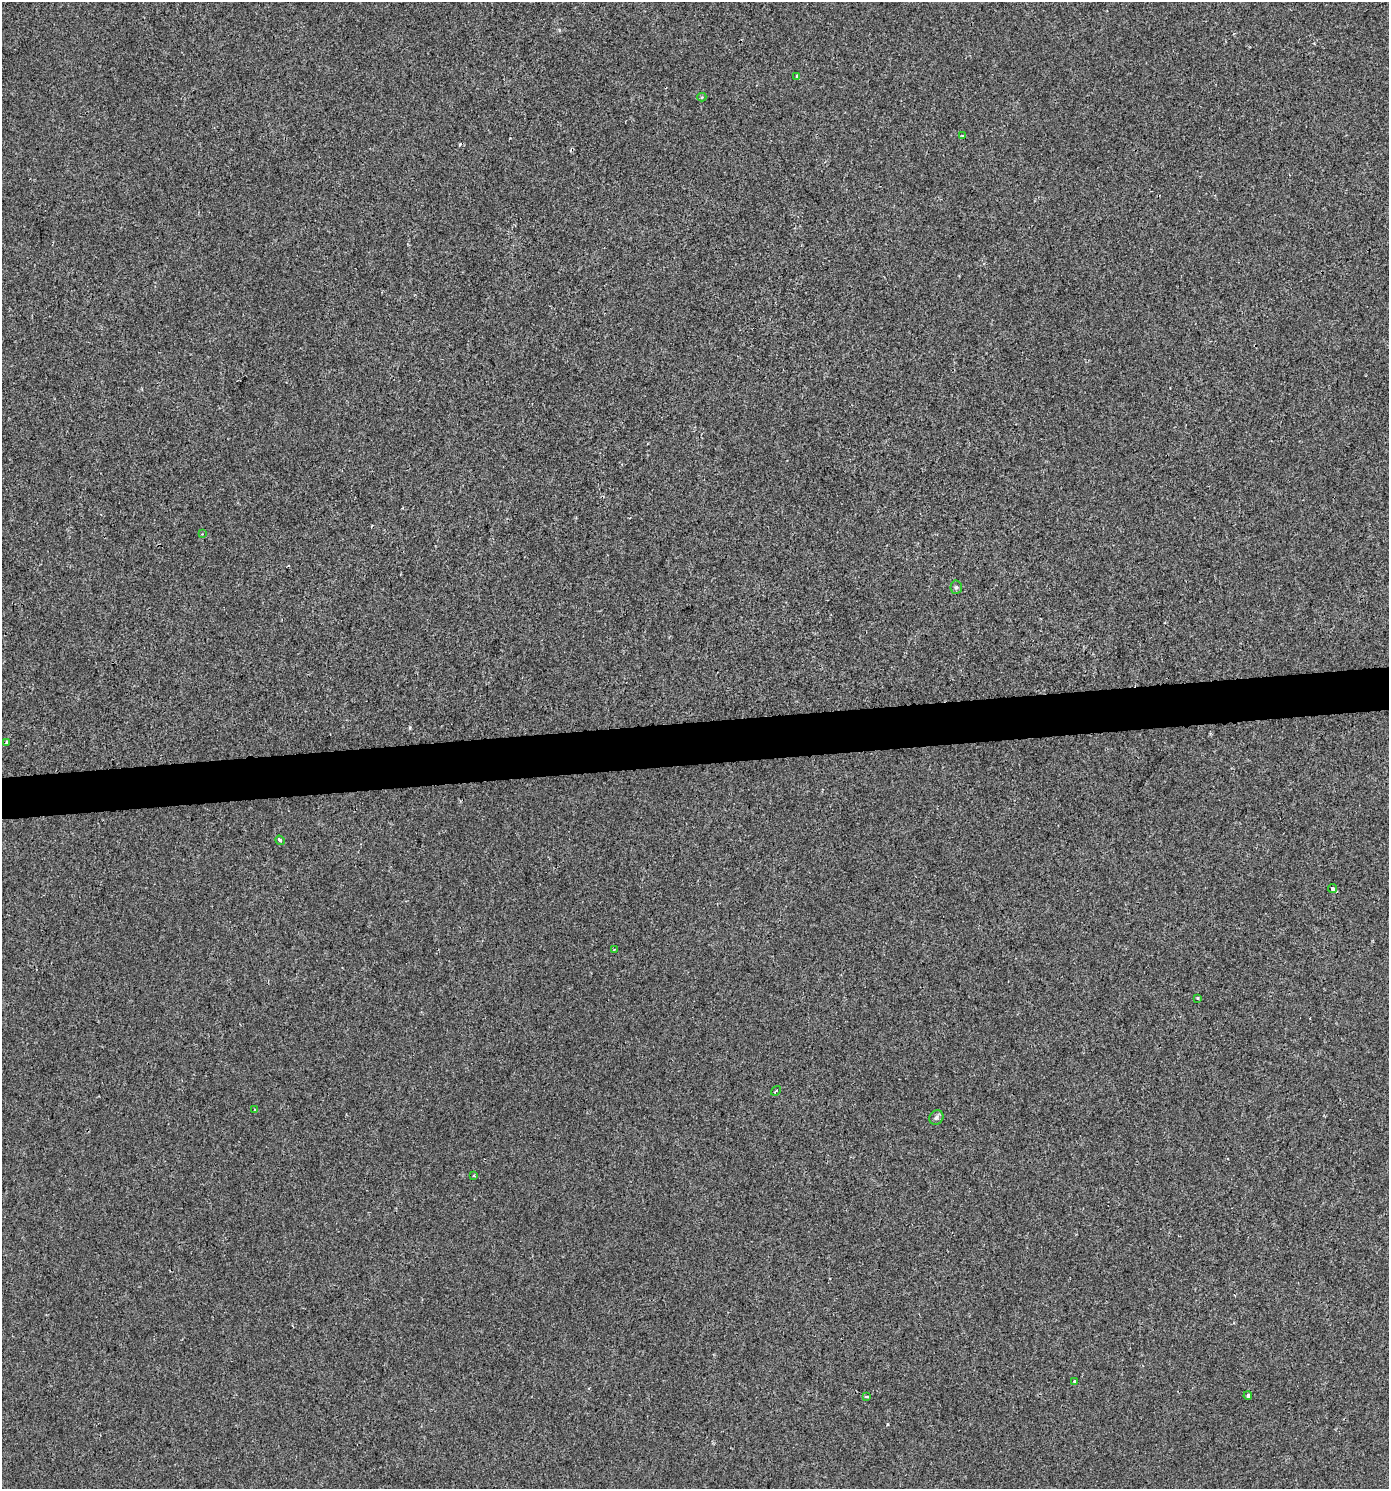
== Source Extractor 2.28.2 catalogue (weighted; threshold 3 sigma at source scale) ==
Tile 5 of 3 x 3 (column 2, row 2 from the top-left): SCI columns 1430-2816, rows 1488-2974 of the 4206 x 4461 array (HDU 1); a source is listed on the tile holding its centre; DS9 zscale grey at full resolution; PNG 1391 x 1491 px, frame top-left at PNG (2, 2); each listed source drawn as its Kron ellipse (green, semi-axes under 4 px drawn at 4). Shown black and unused: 3% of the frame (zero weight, under 2 of 3 exposures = <1% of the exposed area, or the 3 px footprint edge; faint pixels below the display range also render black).
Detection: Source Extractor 2.28.2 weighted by HDU 2 'WHT'; one run over the whole footprint, this tile lists its part. Background 0.00186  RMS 0.0044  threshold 0.0199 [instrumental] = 3 sigma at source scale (4.5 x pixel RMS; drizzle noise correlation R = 1.50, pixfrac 1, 0.0396/0.0396 arcsec/px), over >= 5 px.
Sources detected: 18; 1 cosmic-ray / hot-pixel residue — neither listed nor drawn; the other 17 listed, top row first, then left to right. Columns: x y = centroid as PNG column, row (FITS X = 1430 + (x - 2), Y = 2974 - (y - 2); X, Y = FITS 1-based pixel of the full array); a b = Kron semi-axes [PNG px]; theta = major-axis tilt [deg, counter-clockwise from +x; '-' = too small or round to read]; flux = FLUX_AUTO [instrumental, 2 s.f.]
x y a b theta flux
797 76 3 3 - 1.5
702 97 4 4 - 0.63
962 135 3 2 - 0.73
202 534 4 3 - 0.38
956 587 6 5 - 0.86
7 742 3 3 - 2.8
280 840 5 4 - 0.92
1333 889 5 3 - 8.7
614 950 4 2 - 0.33
1198 998 3 3 - 0.8
776 1091 5 3 - 0.5
255 1110 3 3 - 1.7
936 1118 7 6 - 1.2
473 1176 3 3 - 0.98
1075 1381 3 3 - 1.5
867 1396 4 3 - 0.81
1248 1396 4 4 - 2.1